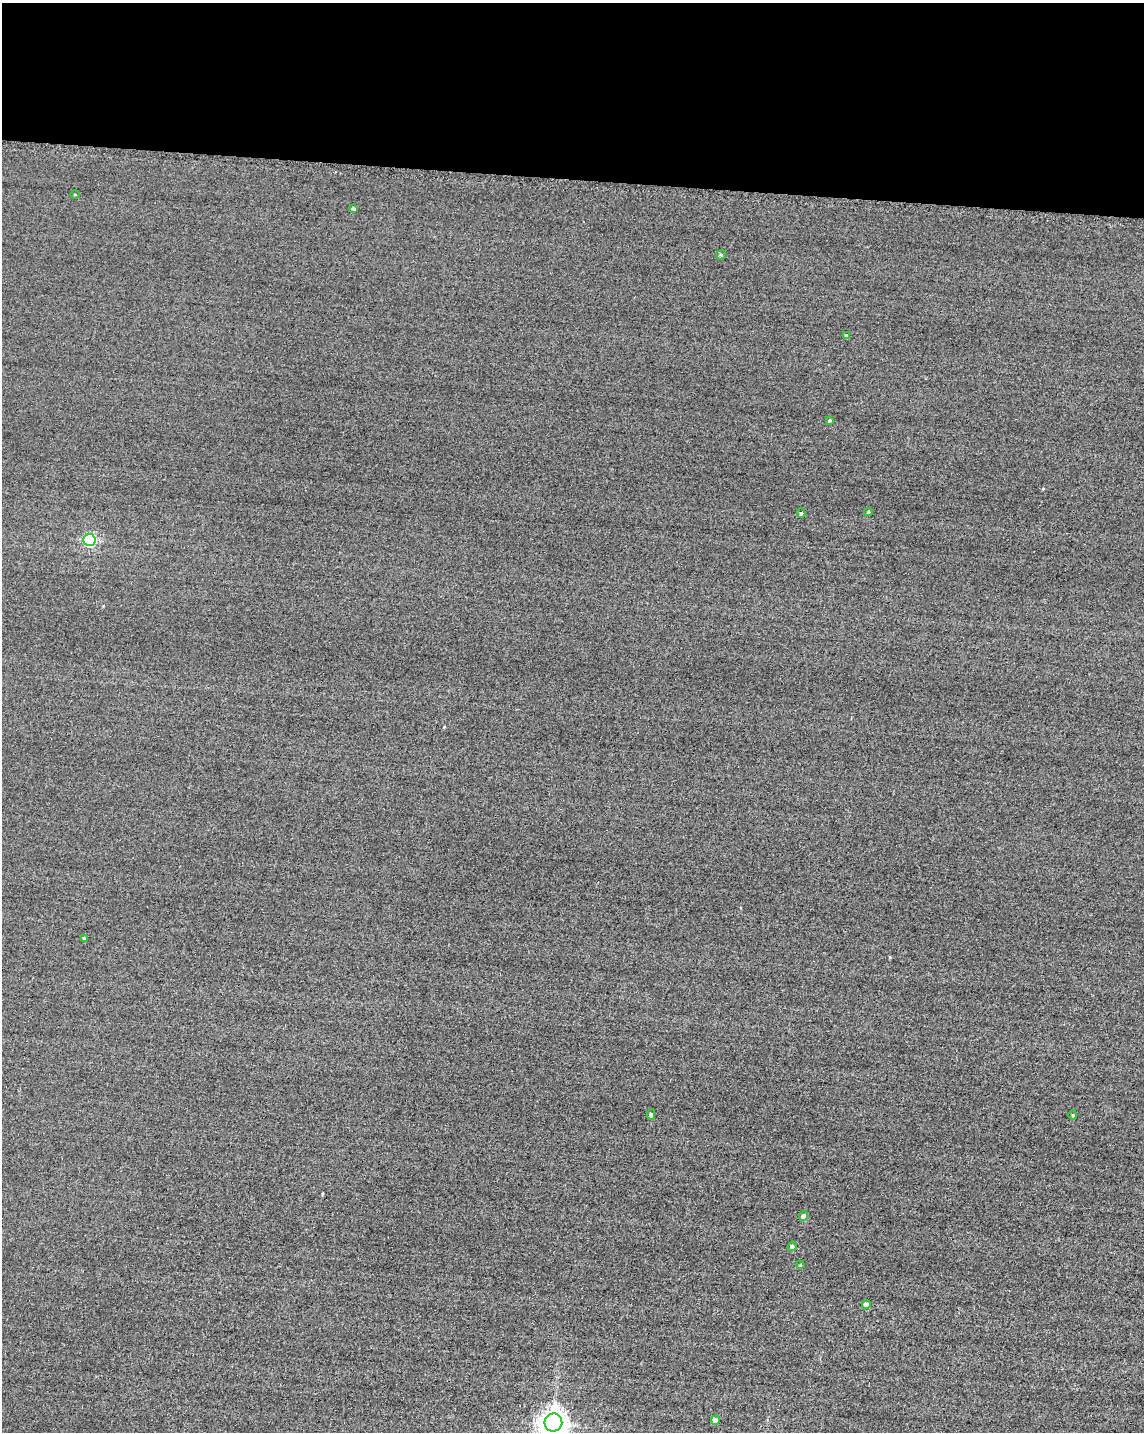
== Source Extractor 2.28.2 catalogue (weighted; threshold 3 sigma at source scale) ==
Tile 3 of 4 x 3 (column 3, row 1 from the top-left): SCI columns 2309-3450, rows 3108-4537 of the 4849 x 4881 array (HDU 1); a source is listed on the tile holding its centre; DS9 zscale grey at full resolution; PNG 1146 x 1434 px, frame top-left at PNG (2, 3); each listed source drawn as its Kron ellipse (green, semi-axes under 4 px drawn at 4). Shown black and unused: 12% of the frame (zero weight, under 2 of 3 exposures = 12% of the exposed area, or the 3 px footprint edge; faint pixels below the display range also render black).
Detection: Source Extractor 2.28.2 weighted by HDU 2 'WHT'; one run over the whole footprint, this tile lists its part. Background -0.229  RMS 3.4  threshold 15.2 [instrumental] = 3 sigma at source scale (4.5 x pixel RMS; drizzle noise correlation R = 1.50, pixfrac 1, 0.05/0.05 arcsec/px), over >= 5 px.
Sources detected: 17; all 17 listed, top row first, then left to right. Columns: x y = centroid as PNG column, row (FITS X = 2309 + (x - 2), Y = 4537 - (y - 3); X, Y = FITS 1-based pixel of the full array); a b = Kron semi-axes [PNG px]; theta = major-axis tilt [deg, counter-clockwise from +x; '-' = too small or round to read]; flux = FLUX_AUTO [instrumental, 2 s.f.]
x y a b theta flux
75 195 5 3 - 260
354 209 4 4 - 890
721 255 5 5 - 480
847 336 4 3 - 750
830 420 4 3 - 390
868 512 4 4 - 500
801 513 4 4 - 530
89 540 6 6 - 43000
84 938 3 3 - 520
651 1114 5 4 - 530
1073 1115 4 4 - 340
804 1216 5 4 - 1700
792 1246 5 4 - 810
800 1265 4 3 - 270
866 1305 4 4 - 2700
715 1420 4 4 - 2000
553 1423 9 9 - 410000
Isophote crosses this tile's border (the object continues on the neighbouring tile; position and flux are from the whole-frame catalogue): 1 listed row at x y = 553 1423